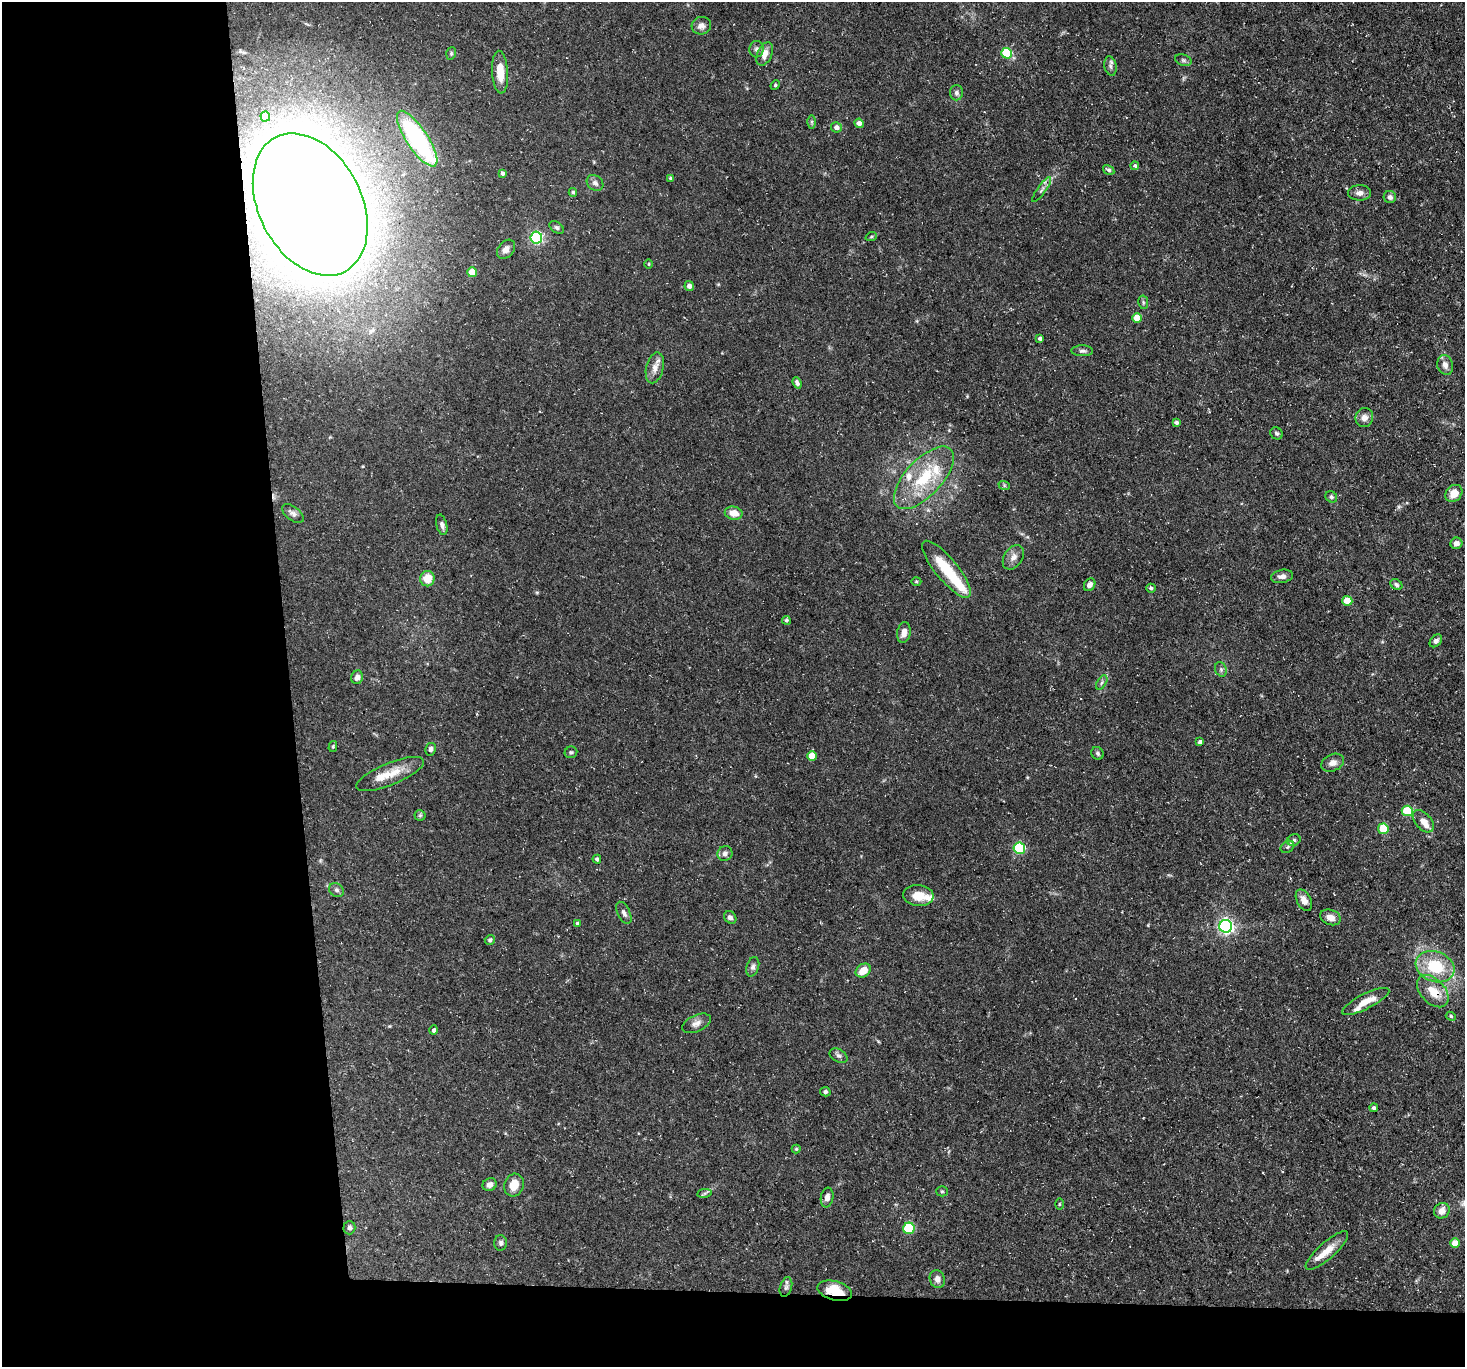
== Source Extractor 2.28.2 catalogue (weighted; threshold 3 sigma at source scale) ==
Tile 7 of 3 x 3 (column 1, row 3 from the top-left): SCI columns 1-1463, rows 145-1509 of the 4390 x 4362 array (HDU 1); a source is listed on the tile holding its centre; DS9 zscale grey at full resolution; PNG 1467 x 1369 px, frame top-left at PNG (2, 2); each listed source drawn as its Kron ellipse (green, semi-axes under 4 px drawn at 4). Shown black and unused: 24% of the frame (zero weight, under 3 of 5 exposures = <1% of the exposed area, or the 3 px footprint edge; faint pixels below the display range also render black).
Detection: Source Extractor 2.28.2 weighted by HDU 2 'WHT'; one run over the whole footprint, this tile lists its part. Background 0.118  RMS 0.0048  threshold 0.0217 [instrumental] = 3 sigma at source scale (4.5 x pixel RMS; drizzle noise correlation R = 1.50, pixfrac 1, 0.05/0.05 arcsec/px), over >= 5 px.
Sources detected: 127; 1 inside a brighter object's white glare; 1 cosmic-ray / hot-pixel residue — neither listed nor drawn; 7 inside a brighter listed object's ellipse — not listed separately; the other 118 listed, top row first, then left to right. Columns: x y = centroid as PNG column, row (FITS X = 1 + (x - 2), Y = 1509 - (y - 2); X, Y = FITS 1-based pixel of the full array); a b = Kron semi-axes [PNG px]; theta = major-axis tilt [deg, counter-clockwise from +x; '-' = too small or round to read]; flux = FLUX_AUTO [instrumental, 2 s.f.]
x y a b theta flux
701 26 10 8 14 2.5
757 49 8 7 - 1.4
451 53 6 5 - 0.72
1007 53 5 5 - 26
765 54 12 7 66 3.8
1183 60 8 5 -19 1.1
1110 66 10 6 -78 1.6
500 72 21 8 -87 7.5
775 85 5 4 - 0.58
956 93 7 6 - 1.5
265 117 5 4 - 7.9
812 122 6 4 90 0.8
859 123 5 4 - 2.1
837 127 5 5 - 2
417 139 33 10 -56 64
1135 166 4 4 - 0.88
1109 170 6 4 -31 1
503 173 4 3 - 1.1
670 178 4 4 - 0.51
595 183 9 7 -39 1.8
1042 189 15 4 55 1.5
573 192 4 4 - 0.75
1360 193 11 7 0 2.6
1390 197 6 6 - 1.5
310 204 76 51 -63 2400
557 228 8 5 -35 0.91
871 237 6 3 19 0.55
536 238 6 6 - 74
506 249 11 7 50 2.7
649 264 4 3 - 0.42
472 272 5 5 - 8.7
689 286 5 4 - 2.3
1143 302 7 5 -80 0.8
1137 318 5 4 - 7
1040 339 4 3 - 1.3
1082 351 10 5 -1 1.4
1445 365 10 7 -73 2.7
655 368 16 8 76 3.8
797 383 6 4 -69 1.1
1364 418 9 8 - 2.7
1176 422 4 3 - 1.1
1276 433 6 5 - 0.9
924 478 39 18 47 25
1004 485 6 4 -19 0.63
1454 493 9 7 48 5.2
1331 497 6 5 - 0.96
293 513 12 7 -38 1.8
734 513 9 6 -12 5.1
442 525 10 5 -76 1.6
1456 543 6 5 - 2.2
1013 557 13 9 56 3.1
946 569 35 11 -51 18
1282 576 11 6 10 2.1
427 579 8 7 - 7.6
916 582 5 3 - 0.53
1090 585 7 5 56 2.1
1396 585 6 5 - 1.2
1151 588 5 4 - 0.98
1347 601 5 5 - 8.8
786 620 4 4 - 0.8
904 632 10 6 80 3
1436 641 7 5 47 1.5
1221 669 7 5 -70 1.1
357 677 7 6 - 2.2
1102 682 8 4 59 1
1200 742 4 4 - 1.2
333 746 5 4 - 0.64
430 749 6 5 - 1.4
571 752 6 5 - 0.9
1097 753 7 5 -50 0.94
812 756 5 4 - 6.8
1333 763 12 8 24 2.7
390 774 36 11 22 9.2
1407 811 5 5 - 20
420 815 5 5 - 0.67
1423 821 13 8 -47 3.9
1383 829 5 5 - 16
1294 840 7 5 26 1
1287 847 7 5 35 0.98
1019 848 6 5 - 44
725 854 8 7 - 1.7
597 859 4 4 - 1.2
336 890 8 6 -35 1.4
918 895 15 10 -7 6.7
1304 900 11 7 -62 3.1
624 913 12 6 -65 1.9
730 917 7 5 -44 1.6
1331 917 10 7 -19 3.5
577 923 4 3 - 0.79
1226 926 6 6 - 140
490 940 5 5 - 0.81
753 967 10 6 72 1.6
1435 967 20 15 -21 20
863 971 8 6 35 6.4
1433 991 19 12 -46 8.9
1366 1001 26 7 27 6.9
1451 1016 5 4 - 0.75
696 1023 15 8 25 2.9
434 1030 5 4 - 1.2
839 1056 9 6 -28 1.5
825 1092 5 4 - 1
1374 1108 4 4 - 1
796 1149 4 4 - 0.59
490 1185 7 6 - 2.3
514 1185 11 9 67 6.2
942 1191 5 5 - 0.66
704 1193 7 4 10 0.88
827 1197 10 6 81 2.6
1059 1204 5 3 - 0.45
1442 1211 8 7 - 3.8
349 1228 6 6 - 1.4
909 1228 6 5 - 32
501 1243 8 6 -88 1.2
1455 1243 5 5 - 5.9
1327 1250 27 8 42 7
937 1279 9 7 -69 2.7
786 1287 10 6 74 1.5
835 1291 17 9 -15 11
Overlapping masked pixels (flux is a lower limit): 3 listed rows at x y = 310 204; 1433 991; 835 1291